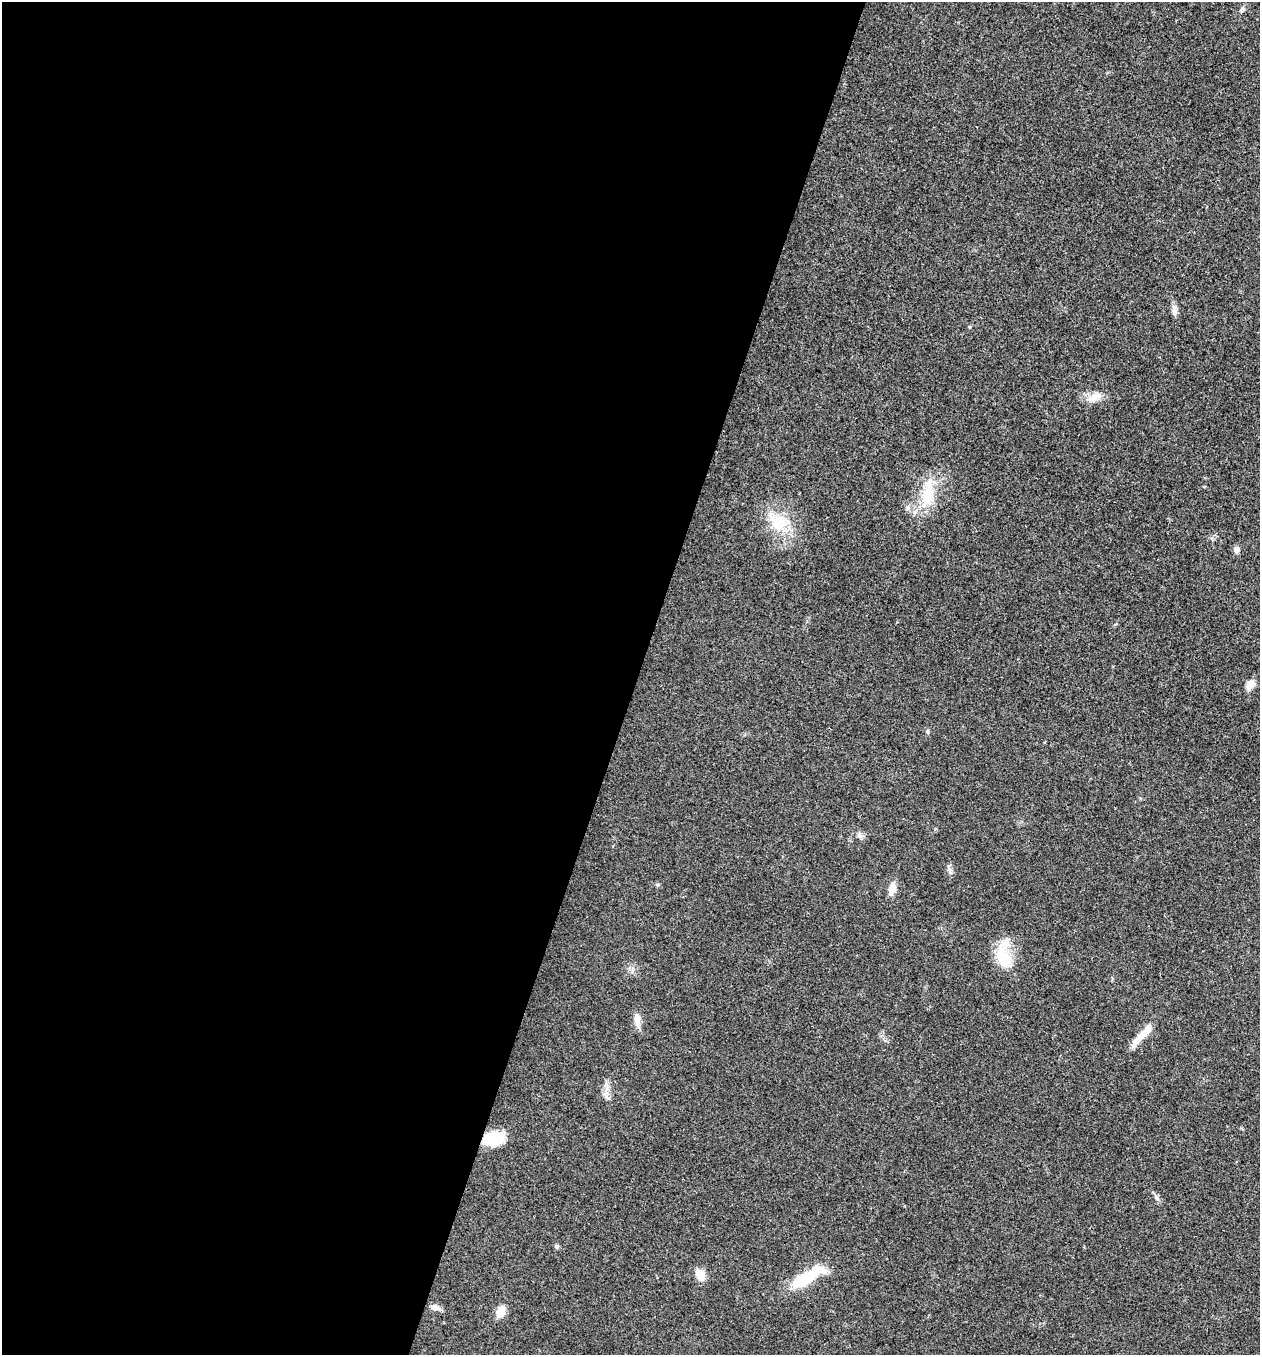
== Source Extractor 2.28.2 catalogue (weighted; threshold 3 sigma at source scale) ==
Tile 5 of 4 x 4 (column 1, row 2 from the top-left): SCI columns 136-1393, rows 2710-4062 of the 5431 x 5417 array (HDU 1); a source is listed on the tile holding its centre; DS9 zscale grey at full resolution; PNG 1262 x 1357 px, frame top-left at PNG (2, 2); no overlay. Shown black and unused: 51% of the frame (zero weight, under 3 of 4 exposures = <1% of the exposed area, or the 3 px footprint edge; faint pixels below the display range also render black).
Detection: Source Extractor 2.28.2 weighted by HDU 2 'WHT'; one run over the whole footprint, this tile lists its part. Background 0.0238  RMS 0.0041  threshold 0.0184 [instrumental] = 3 sigma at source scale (4.5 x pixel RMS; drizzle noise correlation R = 1.50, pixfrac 1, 0.05/0.05 arcsec/px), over >= 5 px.
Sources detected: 25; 3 inside a brighter listed object's ellipse — not listed separately; the other 22 listed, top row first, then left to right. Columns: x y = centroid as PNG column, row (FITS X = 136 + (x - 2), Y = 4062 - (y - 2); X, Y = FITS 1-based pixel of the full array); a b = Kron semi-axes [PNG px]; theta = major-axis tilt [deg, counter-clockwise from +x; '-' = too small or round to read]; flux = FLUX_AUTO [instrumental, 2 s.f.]
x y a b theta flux
1242 9 7 4 18 0.72
1174 311 14 7 -83 2
1094 397 21 9 28 4.4
928 495 28 19 85 13
780 522 28 20 -3 14
1237 550 7 6 - 1.9
1250 685 11 8 52 3.9
927 732 7 5 -89 0.67
860 835 9 6 -38 1.4
950 871 9 5 -64 1.2
657 884 6 4 -20 0.57
892 889 16 8 76 3.7
1003 957 28 18 -65 12
637 1020 19 8 -81 3.4
1142 1034 35 7 48 6.4
494 1139 22 14 10 12
1157 1198 10 4 -62 1.2
556 1246 7 5 6 0.67
700 1275 10 8 -66 6.2
804 1279 37 14 31 15
435 1307 12 8 -15 2
501 1311 11 8 68 5.7
Overlapping masked pixels (flux is a lower limit): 1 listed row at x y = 494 1139
Unlisted compact peaks at least as high as the median listed source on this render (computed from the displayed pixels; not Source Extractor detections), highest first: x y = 970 327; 607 1088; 632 971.